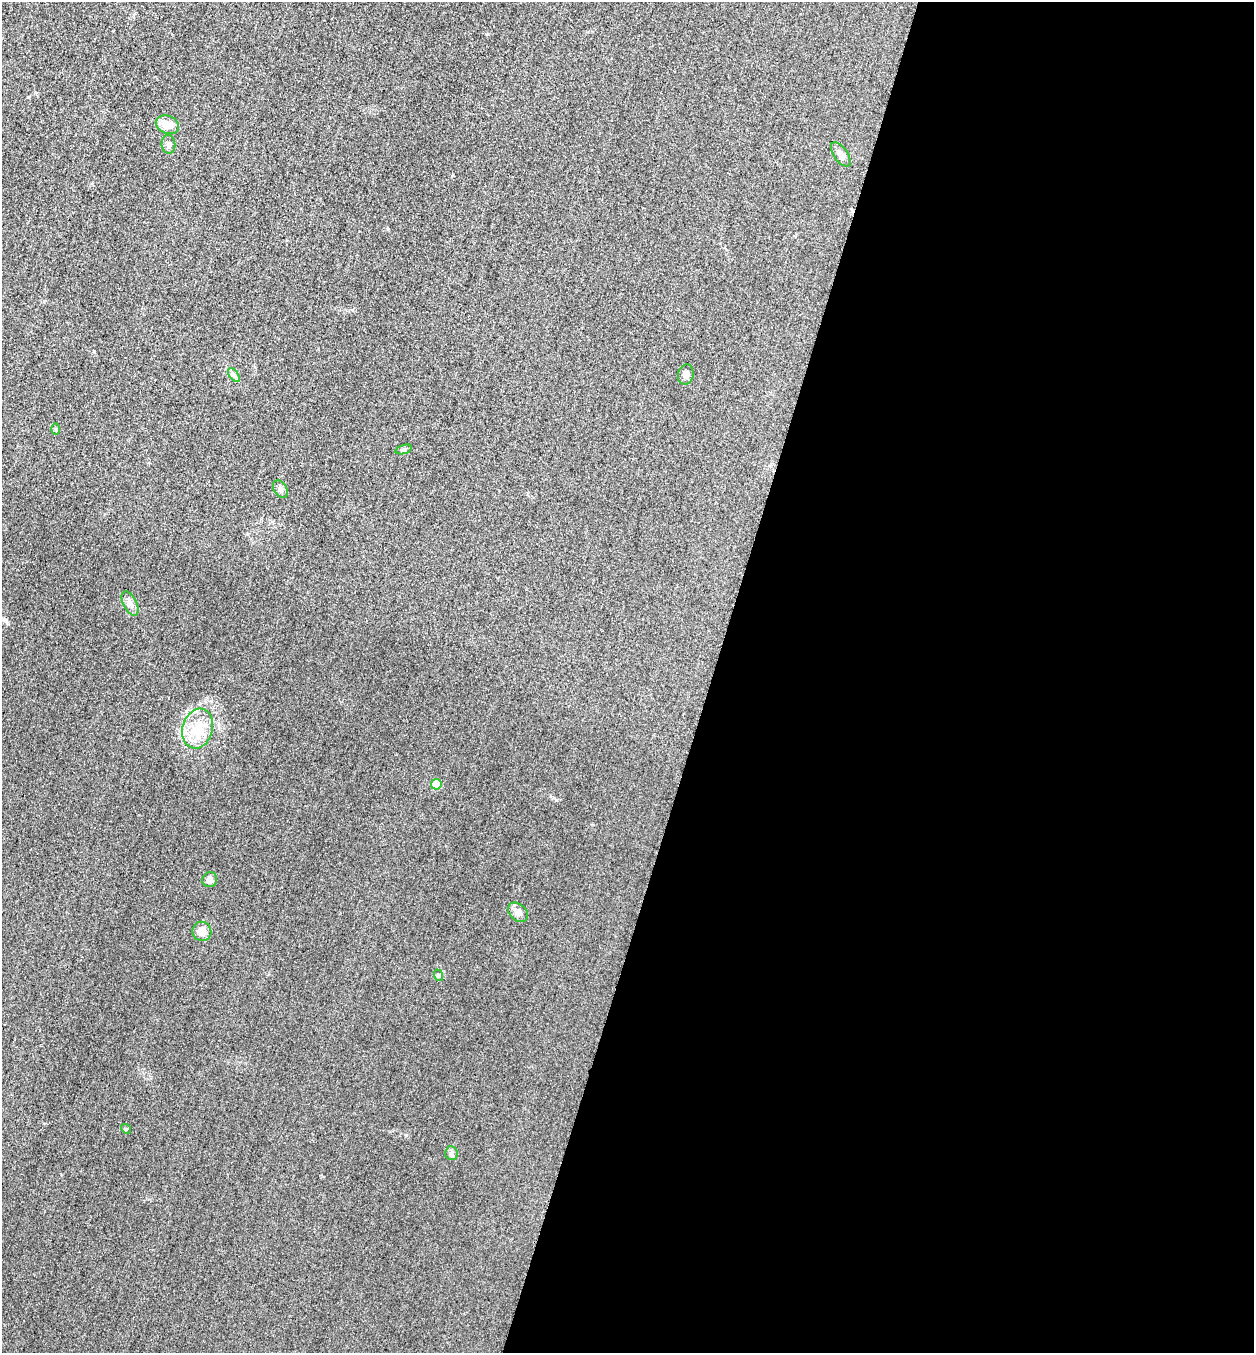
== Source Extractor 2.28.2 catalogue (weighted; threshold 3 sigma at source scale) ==
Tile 12 of 4 x 4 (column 4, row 3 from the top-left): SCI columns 3921-5172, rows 1374-2724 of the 5463 x 5449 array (HDU 1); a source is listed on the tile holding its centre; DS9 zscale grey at full resolution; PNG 1256 x 1355 px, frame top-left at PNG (2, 2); each listed source drawn as its Kron ellipse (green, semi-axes under 4 px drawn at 4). Shown black and unused: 43% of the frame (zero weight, under 3 of 4 exposures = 3% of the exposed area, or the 3 px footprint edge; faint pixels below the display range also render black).
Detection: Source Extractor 2.28.2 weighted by HDU 2 'WHT'; one run over the whole footprint, this tile lists its part. Background 0.0772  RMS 0.017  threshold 0.0761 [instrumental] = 3 sigma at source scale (4.5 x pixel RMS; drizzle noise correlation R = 1.50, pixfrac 1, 0.05/0.05 arcsec/px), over >= 5 px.
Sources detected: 17; all 17 listed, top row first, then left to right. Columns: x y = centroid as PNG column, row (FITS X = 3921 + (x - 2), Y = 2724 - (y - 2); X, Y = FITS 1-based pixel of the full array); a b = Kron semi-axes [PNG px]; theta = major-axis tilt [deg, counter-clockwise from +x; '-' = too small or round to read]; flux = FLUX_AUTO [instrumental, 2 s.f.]
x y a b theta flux
167 125 12 9 -23 21
168 144 9 7 -84 6.6
841 155 14 7 -55 8.8
234 375 8 4 -53 3.8
686 375 10 7 76 7.9
56 429 6 4 -89 2
404 449 8 3 19 2.8
280 489 9 6 -58 5.5
130 604 13 6 -63 7.9
198 729 20 15 75 39
436 784 5 5 - 54
210 880 7 7 - 8.3
518 912 11 8 -43 11
202 931 10 9 - 11
438 975 6 4 -72 2.1
126 1129 5 4 - 2
451 1153 7 6 - 3.8
Unlisted compact peaks at least as high as the median listed source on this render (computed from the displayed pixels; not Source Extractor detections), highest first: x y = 406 1135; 556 800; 94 351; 388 229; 453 175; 28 97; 487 34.